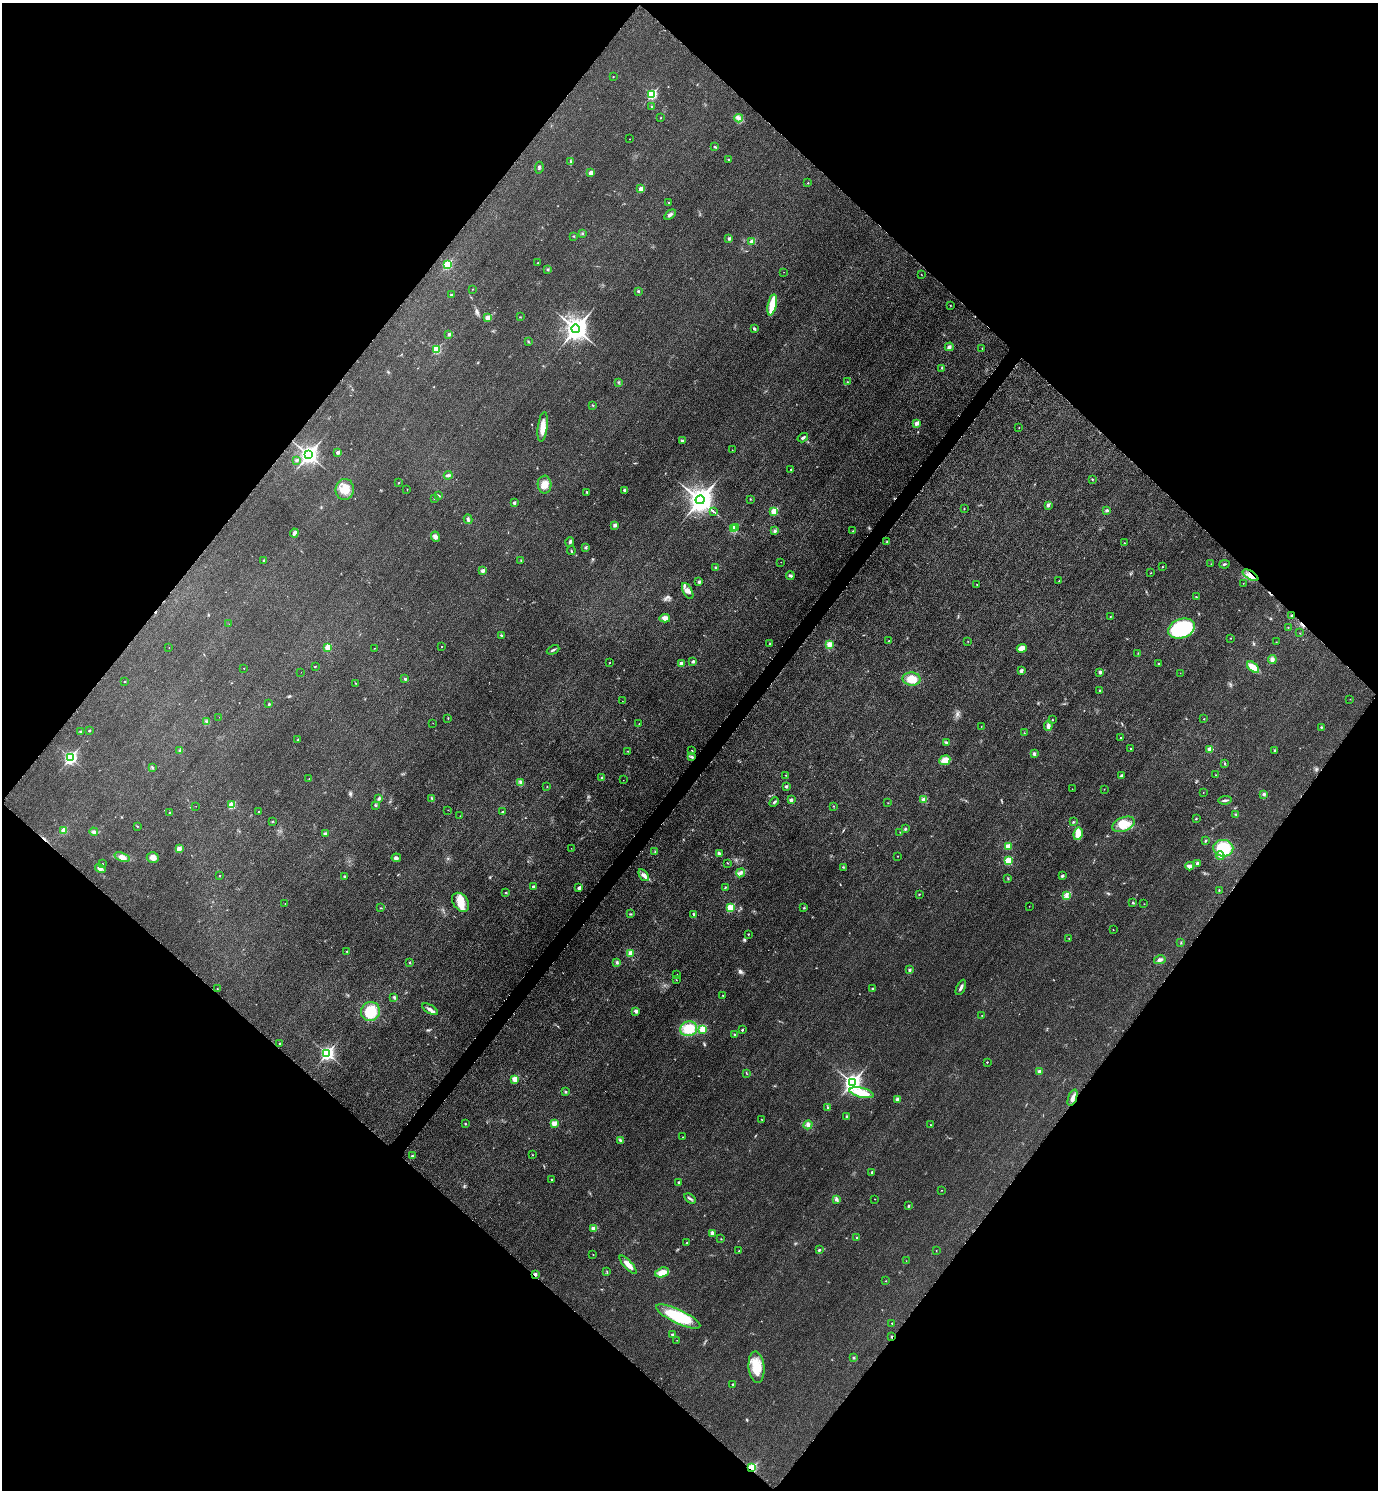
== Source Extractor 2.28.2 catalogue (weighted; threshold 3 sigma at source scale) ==
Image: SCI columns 172-5672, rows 23-5974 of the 5989 x 5986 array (HDU 1 of 3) = the unmasked area's bounding box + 8 px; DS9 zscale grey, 4 x 4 block average (1 PNG px = mean of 4 x 4 image px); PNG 1380 x 1492 px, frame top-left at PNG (2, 3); each listed source drawn as its Kron ellipse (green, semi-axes under 4 px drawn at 4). Shown black and unused: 50% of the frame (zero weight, under 3 of 5 exposures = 2% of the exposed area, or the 3 px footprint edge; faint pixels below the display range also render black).
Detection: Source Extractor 2.28.2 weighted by HDU 2 'WHT'. Background 0.0302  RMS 0.0055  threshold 0.0246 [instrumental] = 3 sigma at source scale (4.5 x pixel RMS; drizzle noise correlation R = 1.50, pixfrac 1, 0.05/0.05 arcsec/px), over >= 5 px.
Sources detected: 343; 3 too faint to see at this stretch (4 x 4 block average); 1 cosmic-ray / hot-pixel residue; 1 long thin detection or spike segment (spike, bleed or trail) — neither listed nor drawn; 7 inside a brighter listed object's ellipse — not listed separately; the other 331 listed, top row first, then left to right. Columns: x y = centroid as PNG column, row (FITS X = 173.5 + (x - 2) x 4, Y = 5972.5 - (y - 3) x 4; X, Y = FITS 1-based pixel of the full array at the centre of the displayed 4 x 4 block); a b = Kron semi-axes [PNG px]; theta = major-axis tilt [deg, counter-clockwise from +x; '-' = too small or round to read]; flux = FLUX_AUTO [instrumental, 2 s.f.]
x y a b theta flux
613 77 2 2 - 2.2
652 94 3 2 - 280
652 106 2 2 - 5.4
661 118 2 2 - 1.5
739 118 4 4 - 9.6
629 139 2 2 - 0.76
714 147 4 2 - 2.2
729 159 3 2 - 3.2
571 162 3 2 - 3.4
539 168 6 2 81 3.1
590 173 2 2 - 30
808 183 2 2 - 2.7
641 189 2 2 - 38
669 202 2 2 - 2.1
670 215 6 2 35 7.5
582 233 2 2 - 2.8
573 236 2 2 - 1.8
729 238 2 2 - 17
752 242 2 2 - 53
538 263 2 2 - 5.9
447 265 2 2 - 190
548 269 3 2 - 3.4
784 272 2 2 - 0.63
921 274 2 2 - 0.87
472 289 2 2 - 0.84
638 291 2 2 - 7.8
451 295 2 2 - 7.3
772 305 11 3 78 95
950 305 2 2 - 1.2
520 317 2 2 - 1.4
488 318 2 2 - 54
754 328 3 2 - 5.3
576 329 4 3 - 2900
449 334 2 2 - 14
528 342 3 2 - 2.9
949 347 4 3 - 10
982 348 2 2 - 1.4
437 349 2 2 - 140
942 368 2 2 - 1.8
619 382 2 2 - 1.5
847 382 2 2 - 1.8
592 405 2 2 - 1.1
916 423 2 2 - 33
543 427 15 4 83 34
1019 428 2 2 - 1.7
803 438 5 2 - 6.4
682 441 3 2 - 9.6
732 450 2 2 - 1.1
338 452 2 2 - 21
308 455 4 3 - 1500
297 460 3 2 - 3.4
791 469 2 2 - 1.3
448 475 4 3 - 5.9
1092 479 2 2 - 3.1
399 482 2 2 - 1
545 485 9 7 -87 26
407 489 2 2 - 0.91
345 490 10 9 - 41
624 490 2 2 - 17
587 492 3 2 - 3.2
439 496 3 2 - 2.6
434 498 2 2 - 2
750 499 2 2 - 1.5
700 500 4 4 - 3500
514 503 2 2 - 18
1048 505 2 2 - 19
964 509 2 2 - 2.4
1107 510 3 2 - 6.1
774 511 2 2 - 98
713 512 2 2 - 0.74
468 519 5 2 - 6.6
615 525 2 2 - 26
736 527 2 2 - 17
733 529 2 2 - 110
774 531 4 3 - 5.5
853 531 2 2 - 2.1
294 533 4 3 - 10
435 537 5 4 - 12
569 542 5 2 - 4.5
887 542 2 2 - 1.4
1124 543 2 2 - 2.9
586 547 2 2 - 13
571 551 4 2 - 2.8
263 560 2 2 - 5.1
521 560 2 2 - 1.9
781 562 2 2 - 0.53
1211 564 2 2 - 0.89
1225 564 5 2 - 3.5
716 567 2 2 - 12
1162 567 2 2 - 1.6
482 571 2 2 - 25
1151 573 2 2 - 0.89
1250 575 9 3 -31 18
790 576 4 2 - 7.3
1059 581 2 2 - 0.84
699 582 2 2 - 16
1243 583 2 2 - 1.1
977 585 2 2 - 1.3
688 591 8 4 -62 16
1196 597 3 2 - 1.7
1110 616 2 2 - 2
1292 616 3 2 - 5.3
665 618 5 4 - 15
229 624 2 2 - 0.72
1288 627 2 2 - 1.2
1182 629 14 9 19 280
1300 633 2 2 - 0.65
501 636 4 2 - 4.7
1231 638 2 2 - 2.4
889 640 2 2 - 0.95
968 641 2 2 - 0.96
1276 642 2 2 - 1
770 644 2 2 - 3.8
829 645 2 2 - 68
328 647 2 2 - 85
442 647 2 2 - 2.1
169 648 2 2 - 0.48
374 648 2 2 - 0.85
1022 648 5 3 - 21
553 650 7 2 25 4.8
1138 653 3 2 - 1.6
1272 660 4 3 - 11
693 661 2 2 - 12
610 663 2 2 - 1.4
681 664 4 3 - 11
1158 664 2 2 - 1.9
315 666 2 2 - 1.3
1253 667 7 4 -40 31
244 668 2 2 - 1.6
1021 671 2 2 - 23
301 672 2 2 - 0.46
1100 672 3 3 - 6.5
1180 673 2 2 - 1.2
405 679 2 2 - 5.4
912 679 9 6 -4 41
125 681 2 2 - 3.8
355 683 2 2 - 1.5
1100 690 2 2 - 4.6
1350 699 2 2 - 0.82
622 701 2 2 - 0.52
269 704 3 2 - 2.9
219 717 2 2 - 0.58
448 718 2 2 - 1.7
1052 719 2 2 - 1.4
1204 719 2 2 - 1.5
207 722 3 2 - 2.9
433 723 2 2 - 0.61
639 724 2 2 - 0.67
981 726 2 2 - 1.2
1048 726 5 3 - 9.6
1321 727 2 2 - 2.5
89 731 2 2 - 5.7
80 732 2 2 - 2.9
1024 733 2 2 - 1.1
1120 738 2 2 - 2.1
298 740 2 2 - 2.2
947 742 2 2 - 1.9
1130 748 2 2 - 1.5
1210 749 2 2 - 38
692 750 2 2 - 3
1275 750 2 2 - 2.7
180 751 3 2 - 3.1
628 751 2 2 - 1
1034 754 4 3 - 5.7
692 757 3 2 - 4.2
70 758 3 2 - 600
945 760 5 4 - 22
1225 764 2 2 - 2.3
152 767 4 2 - 3
785 775 2 2 - 1.3
1216 775 2 2 - 1.1
1121 776 3 2 - 6.4
602 777 2 2 - 9.9
309 779 2 2 - 1.5
623 780 2 2 - 0.85
521 782 2 2 - 2.3
547 786 2 2 - 1.5
786 786 2 2 - 16
1072 789 2 2 - 0.68
1104 789 2 2 - 0.99
1203 793 2 2 - 1.1
1264 794 3 3 - 5.3
379 798 4 3 - 4.7
432 798 3 2 - 3.4
791 800 3 3 - 9.3
924 800 4 3 - 9.8
1225 800 7 2 8 5.4
774 802 5 2 - 4
888 803 2 2 - 1.2
232 805 2 2 - 97
376 805 3 2 - 2.9
196 806 2 2 - 0.55
834 806 2 2 - 1.1
448 810 2 2 - 0.75
259 812 2 2 - 7.9
502 812 2 2 - 8.5
169 813 2 2 - 6.6
1236 814 3 2 - 2.6
460 816 2 2 - 1.3
1196 818 2 2 - 2.1
272 822 3 2 - 2
1073 822 3 2 - 3
1124 824 12 7 21 50
137 826 2 2 - 1.6
905 829 3 3 - 3.4
64 830 2 2 - 72
94 832 4 3 - 6.9
900 832 2 2 - 1.3
325 834 3 3 - 3.8
1078 834 6 4 81 39
1205 841 2 2 - 2.4
1008 846 2 2 - 71
571 848 2 2 - 0.72
1223 848 10 8 -8 110
179 849 4 3 - 9.4
655 852 2 2 - 1.9
719 853 3 3 - 5.4
898 856 2 2 - 1.8
1220 856 4 3 - 6.8
122 857 8 4 -17 22
153 857 6 5 - 15
396 858 4 3 - 7.9
1008 861 2 2 - 160
728 863 3 2 - 1.5
1198 863 2 2 - 23
102 864 2 2 - 2
1190 866 4 2 - 20
843 867 3 2 - 2.3
100 869 5 3 - 8.4
740 873 5 4 - 10
644 875 7 4 -55 11
219 876 2 2 - 2.4
344 876 2 2 - 2.9
1062 876 2 2 - 15
1008 878 2 2 - 1.5
533 886 2 2 - 9.7
725 887 3 2 - 3.1
579 888 2 2 - 22
1219 890 2 2 - 1.5
506 892 2 2 - 4.8
919 894 3 2 - 2
1066 896 4 2 - 6.1
461 902 10 7 -53 43
1133 903 3 2 - 3.2
285 904 2 2 - 1.2
1144 904 2 2 - 1.1
1029 906 2 2 - 0.98
380 908 2 2 - 0.96
730 908 2 2 - 150
804 908 2 2 - 6.2
630 914 2 2 - 1.7
693 914 2 2 - 3.3
1113 930 2 2 - 1.1
748 934 2 2 - 1.8
1069 938 2 2 - 1.4
1181 943 3 2 - 1.8
346 951 2 2 - 2.8
631 953 2 2 - 62
1160 960 6 3 12 8.6
410 962 2 2 - 2.7
617 962 4 2 - 4.7
909 970 3 2 - 5.1
676 974 2 2 - 1
676 980 2 2 - 0.88
961 987 8 2 64 8.9
217 988 2 2 - 1.6
873 989 2 2 - 9.7
723 995 2 2 - 2.4
394 997 3 2 - 4.5
430 1009 8 3 -32 12
370 1011 9 9 - 89
636 1011 3 3 - 7.4
982 1015 2 2 - 0.77
689 1029 8 7 - 79
703 1029 2 2 - 100
742 1030 2 2 - 5.7
734 1034 2 2 - 3
279 1043 2 2 - 2.8
327 1053 3 2 - 760
987 1062 2 2 - 3
1039 1071 2 2 - 23
747 1073 2 2 - 1.5
515 1079 2 2 - 68
852 1083 3 3 - 1400
565 1092 3 2 - 3.4
861 1093 12 5 -13 69
1073 1098 8 3 70 13
897 1099 2 2 - 21
828 1107 3 2 - 2.6
847 1117 4 2 - 4
761 1119 2 2 - 0.99
554 1123 2 2 - 57
465 1124 3 2 - 2.5
808 1125 5 4 - 9.4
931 1125 2 2 - 2.3
683 1137 2 2 - 1.9
620 1140 3 2 - 3.5
532 1155 2 2 - 1.1
413 1156 3 2 - 4.2
872 1172 2 2 - 11
552 1179 2 2 - 3.1
678 1183 3 2 - 3.3
941 1190 2 2 - 0.86
690 1198 6 2 -34 5.5
837 1199 4 2 - 5
875 1199 2 2 - 0.93
909 1206 2 2 - 8.7
594 1229 4 2 - 5.1
712 1233 4 4 - 5.8
856 1237 2 2 - 1.6
721 1239 2 2 - 1.3
687 1243 2 2 - 2.9
819 1250 2 2 - 10
936 1250 2 2 - 0.95
739 1251 2 2 - 1.7
593 1255 2 2 - 2.1
906 1261 2 2 - 1.1
628 1265 11 3 -48 24
607 1271 2 2 - 1.6
662 1272 7 4 17 33
535 1274 2 2 - 20
886 1281 2 2 - 1.2
678 1316 24 7 -25 170
892 1323 2 2 - 2.5
672 1334 2 2 - 7.3
891 1337 2 2 - 2.1
677 1340 2 2 - 0.66
853 1358 2 2 - 2.7
756 1367 16 8 -84 75
733 1384 2 2 - 4.9
752 1468 2 2 - 240
Overlapping masked pixels (flux is a lower limit): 6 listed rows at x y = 1250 575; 1292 616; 1073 1098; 535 1274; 891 1337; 752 1468
Diffuse or blended objects may show on this block-average render without a row.